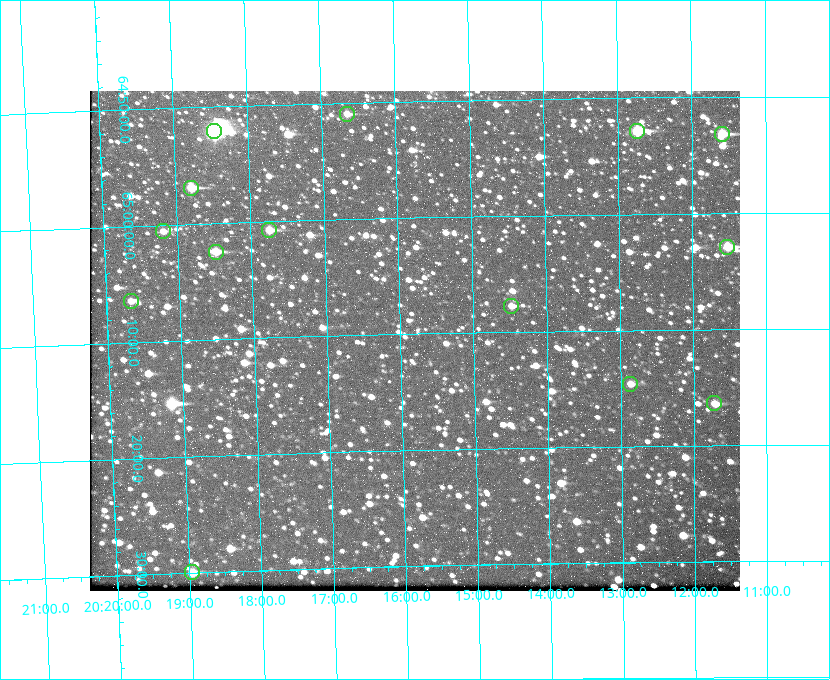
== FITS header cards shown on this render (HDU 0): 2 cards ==
NAXIS1  =                  650 / Width of table row in bytes
NAXIS2  =                  500 / Number of rows in table

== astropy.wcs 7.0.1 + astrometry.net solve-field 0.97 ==
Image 650 x 500 px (HDU 0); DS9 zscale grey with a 90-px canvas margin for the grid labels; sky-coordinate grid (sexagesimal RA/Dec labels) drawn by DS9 from the SOLVED WCS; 14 Tycho-2 reference stars matched to detected sources circled (green)
Header WCS: none
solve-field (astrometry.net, Tycho-2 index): SOLVED blind (the file carries no WCS)
Solved WCS: RA---TAN-SIP/DEC--TAN-SIP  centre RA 20:15:48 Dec +65:11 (303.95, +65.18 deg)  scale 5.17 arcsec/px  FOV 56.0' x 43.1'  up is -179 deg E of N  parity flipped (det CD > 0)
(file carries no celestial WCS; the grid is the blind solution)
Tycho-2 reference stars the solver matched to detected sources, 14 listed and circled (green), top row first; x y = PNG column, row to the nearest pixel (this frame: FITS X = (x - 90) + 1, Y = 500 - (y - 91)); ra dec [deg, ICRS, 3 dp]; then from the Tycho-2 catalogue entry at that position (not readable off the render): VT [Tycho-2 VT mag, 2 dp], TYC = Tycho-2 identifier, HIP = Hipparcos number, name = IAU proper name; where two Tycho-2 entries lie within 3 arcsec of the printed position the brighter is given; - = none
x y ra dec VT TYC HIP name
347 114 304.164 +64.849 10.65 4240-315-1 - -
214 131 304.612 +64.868 7.89 4241-1703-1 100101 -
637 131 303.184 +64.880 9.02 4240-488-1 - -
722 134 302.897 +64.886 9.40 4240-717-1 - -
191 188 304.698 +64.948 10.27 4241-1684-1 - -
269 230 304.437 +65.012 10.41 4241-1775-1 - -
163 231 304.798 +65.009 11.15 4241-1628-1 - -
727 247 302.882 +65.048 10.25 4240-98-1 - -
216 252 304.620 +65.041 10.25 4241-1573-1 - -
131 301 304.916 +65.107 11.17 4241-1518-1 - -
511 306 303.620 +65.129 11.18 4240-34-1 - -
630 384 303.217 +65.244 11.17 4240-236-1 - -
714 403 302.928 +65.273 10.74 4240-760-1 - -
192 572 304.739 +65.499 10.16 4241-1715-1 - -